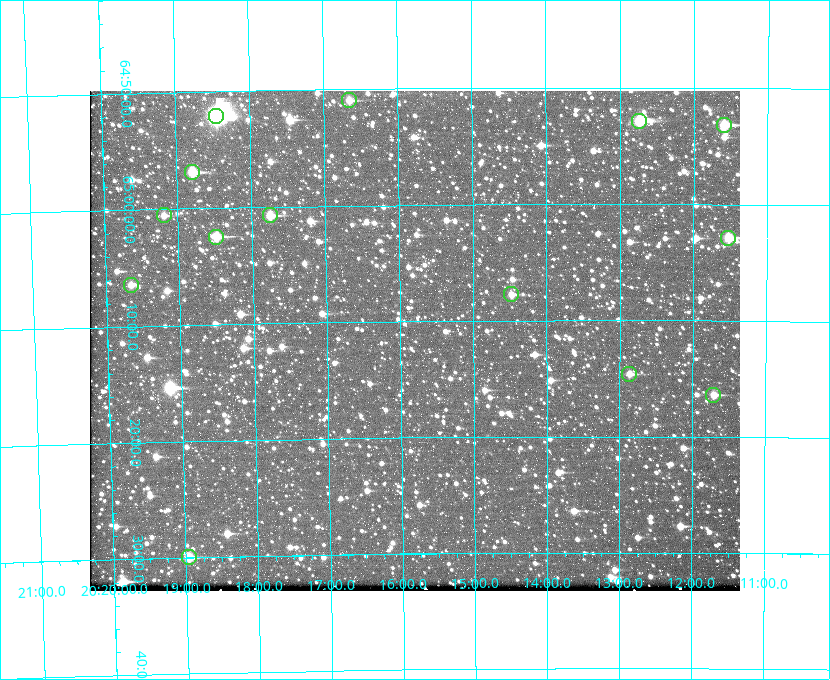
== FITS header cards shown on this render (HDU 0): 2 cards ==
NAXIS1  =                  650 / Width of table row in bytes
NAXIS2  =                  500 / Number of rows in table

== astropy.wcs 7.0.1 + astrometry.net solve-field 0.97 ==
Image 650 x 500 px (HDU 0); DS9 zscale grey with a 90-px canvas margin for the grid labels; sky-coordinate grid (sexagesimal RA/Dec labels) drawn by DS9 from the SOLVED WCS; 14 Tycho-2 reference stars matched to detected sources circled (green)
Header WCS: none
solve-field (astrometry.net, Tycho-2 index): SOLVED blind (the file carries no WCS)
Solved WCS: RA---TAN-SIP/DEC--TAN-SIP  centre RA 20:15:48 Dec +65:12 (303.95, +65.19 deg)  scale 5.16 arcsec/px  FOV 55.9' x 43.0'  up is -179 deg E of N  parity flipped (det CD > 0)
(file carries no celestial WCS; the grid is the blind solution)
Tycho-2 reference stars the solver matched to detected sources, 14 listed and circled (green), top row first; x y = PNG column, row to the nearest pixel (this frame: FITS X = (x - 90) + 1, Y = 500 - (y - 91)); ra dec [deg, ICRS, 3 dp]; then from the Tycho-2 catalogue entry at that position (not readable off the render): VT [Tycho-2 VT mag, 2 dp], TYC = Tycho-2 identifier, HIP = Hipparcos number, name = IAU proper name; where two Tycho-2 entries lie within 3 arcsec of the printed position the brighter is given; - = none
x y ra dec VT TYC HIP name
349 100 304.164 +64.849 10.65 4240-315-1 - -
216 116 304.612 +64.868 7.89 4241-1703-1 100101 -
639 121 303.184 +64.880 9.02 4240-488-1 - -
724 125 302.897 +64.886 9.40 4240-717-1 - -
192 172 304.698 +64.948 10.27 4241-1684-1 - -
164 215 304.798 +65.009 11.15 4241-1628-1 - -
270 215 304.437 +65.012 10.41 4241-1775-1 - -
216 237 304.620 +65.041 10.25 4241-1573-1 - -
728 238 302.882 +65.048 10.25 4240-98-1 - -
131 285 304.916 +65.107 11.17 4241-1518-1 - -
511 294 303.620 +65.129 11.18 4240-34-1 - -
629 374 303.217 +65.244 11.17 4240-236-1 - -
713 395 302.928 +65.273 10.74 4240-760-1 - -
189 557 304.739 +65.499 10.16 4241-1715-1 - -